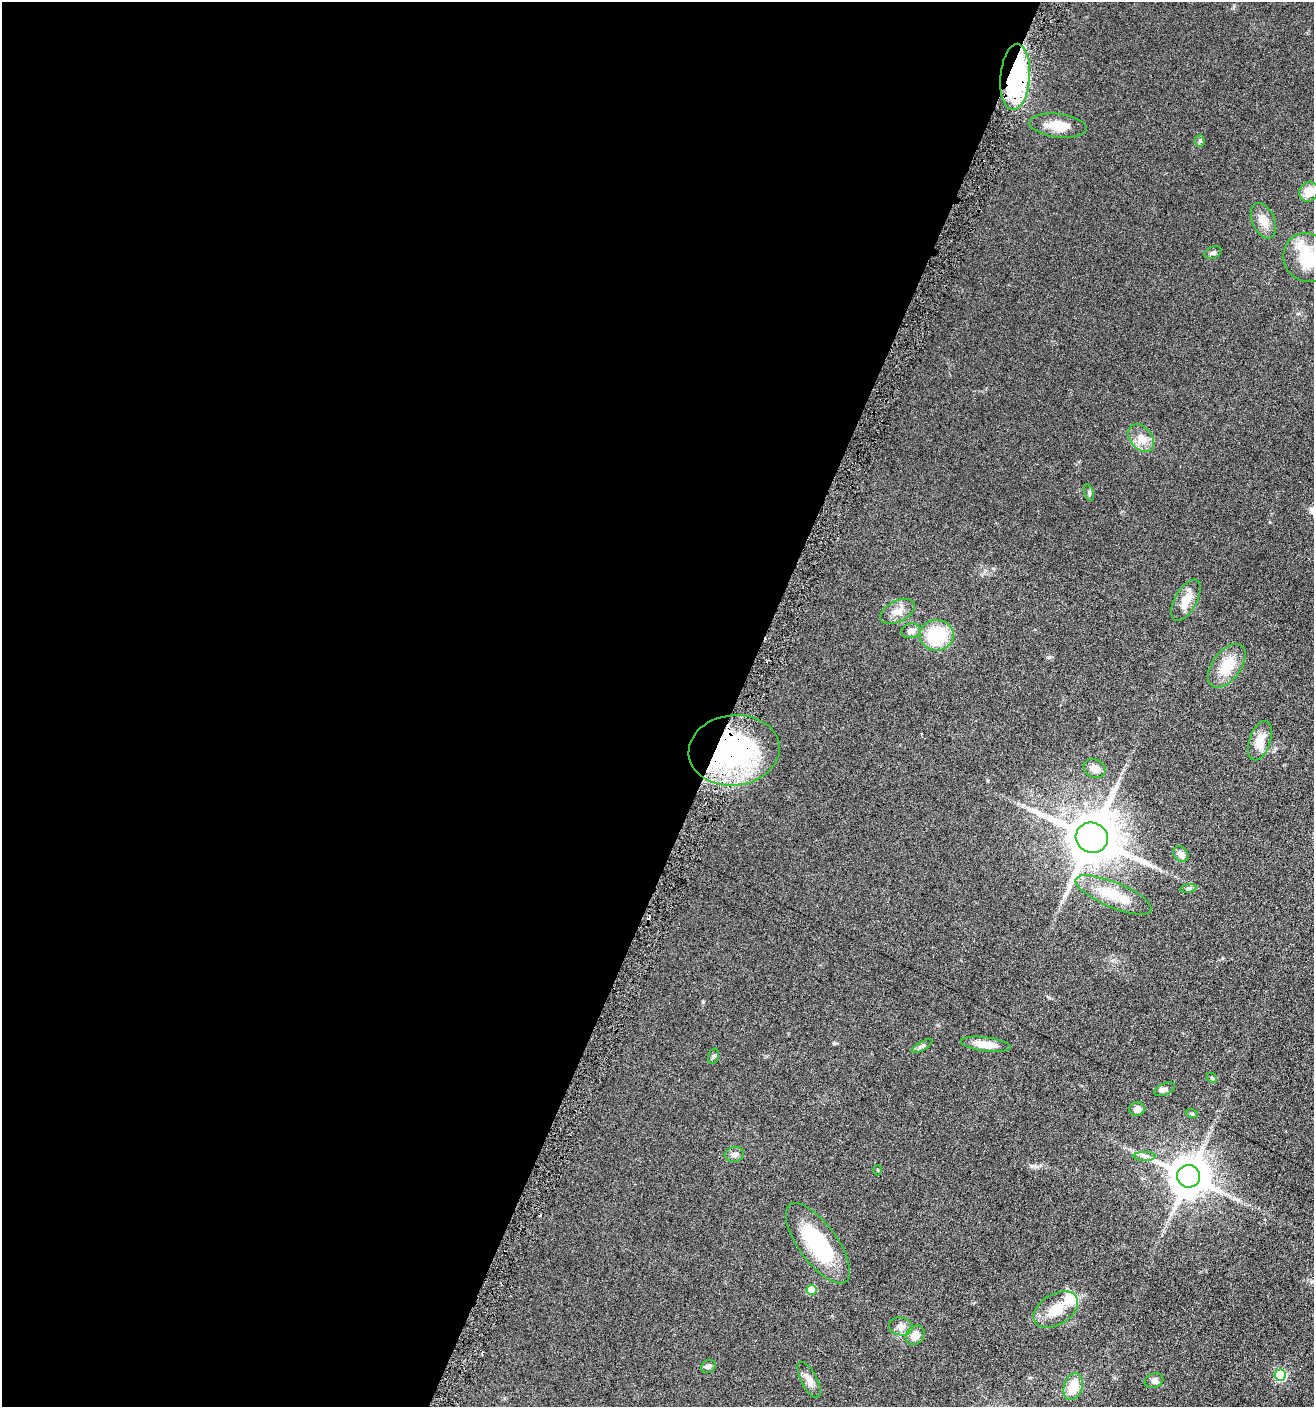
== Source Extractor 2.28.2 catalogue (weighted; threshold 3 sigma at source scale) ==
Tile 5 of 4 x 4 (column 1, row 2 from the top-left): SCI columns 139-1450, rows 2825-4229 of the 5662 x 5646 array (HDU 1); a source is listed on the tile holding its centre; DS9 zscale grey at full resolution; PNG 1316 x 1409 px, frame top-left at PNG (2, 2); each listed source drawn as its Kron ellipse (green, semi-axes under 4 px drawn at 4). Shown black and unused: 56% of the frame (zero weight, under 3 of 6 exposures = <1% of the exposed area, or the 3 px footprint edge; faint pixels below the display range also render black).
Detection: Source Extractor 2.28.2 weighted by HDU 2 'WHT'; one run over the whole footprint, this tile lists its part. Background 0.0496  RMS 0.0059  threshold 0.0241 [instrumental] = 3 sigma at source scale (4.09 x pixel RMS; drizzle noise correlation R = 1.36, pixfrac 0.8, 0.05/0.05 arcsec/px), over >= 5 px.
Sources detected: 43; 1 inside a brighter listed object's ellipse — not listed separately; the other 42 listed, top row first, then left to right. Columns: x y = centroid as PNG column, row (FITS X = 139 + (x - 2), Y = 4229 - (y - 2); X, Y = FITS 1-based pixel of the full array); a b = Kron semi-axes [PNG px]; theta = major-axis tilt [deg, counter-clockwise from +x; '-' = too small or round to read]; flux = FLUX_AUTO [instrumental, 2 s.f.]
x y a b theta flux
1015 77 33 15 85 86
1058 126 29 12 -7 8.8
1200 141 5 5 - 0.71
1309 192 10 9 - 6.8
1263 221 19 11 -66 5.8
1213 252 9 6 22 1.3
1307 258 25 23 -51 27
1141 438 16 11 -51 6.5
1089 493 8 5 -75 0.93
1186 600 23 11 61 7.3
897 611 19 10 27 4.8
911 631 10 7 9 2.5
937 635 17 15 1 25
1227 666 25 14 54 12
1260 740 21 10 71 7.4
734 750 45 35 6 91
1095 768 11 9 -27 4.5
1092 838 16 15 - 2800
1181 854 9 7 -46 3.2
1188 888 8 4 8 0.98
1113 895 41 12 -22 18
986 1044 25 7 -7 7.8
922 1046 12 4 30 1.2
714 1056 8 5 74 0.95
1212 1078 6 4 -46 0.62
1165 1089 11 5 23 1.5
1137 1109 8 6 11 3.4
1192 1114 6 4 -18 0.59
734 1154 10 7 8 2
1145 1156 11 4 0 1.7
878 1170 5 3 - 0.43
1188 1176 11 11 - 1500
818 1243 47 19 -54 41
812 1290 5 5 - 12
1056 1309 24 15 31 11
901 1326 12 9 -8 3
915 1335 11 8 51 4.4
708 1366 7 6 - 1.4
1280 1375 6 5 - 35
809 1380 20 8 -63 3.9
1154 1381 9 7 22 1.7
1073 1387 14 9 72 11
Overlapping masked pixels (flux is a lower limit): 2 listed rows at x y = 1015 77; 734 750
Isophote crosses this tile's border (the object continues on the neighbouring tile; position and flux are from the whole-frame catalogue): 1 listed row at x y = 1307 258
Unlisted compact peaks at least as high as the median listed source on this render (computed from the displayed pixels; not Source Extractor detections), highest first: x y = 1049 657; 703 1002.